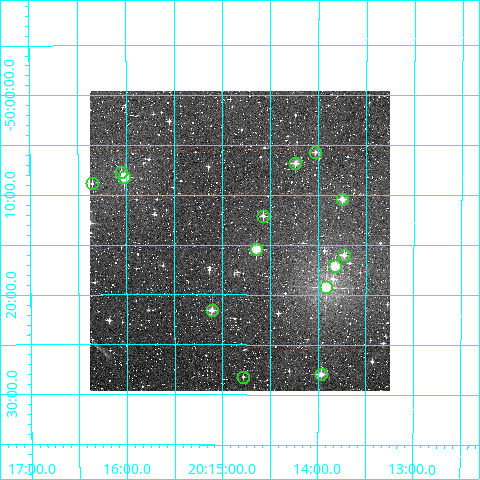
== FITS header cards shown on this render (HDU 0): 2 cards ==
NAXIS1  =                  300
NAXIS2  =                  300

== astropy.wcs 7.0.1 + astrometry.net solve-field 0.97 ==
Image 300 x 300 px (HDU 0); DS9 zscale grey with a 90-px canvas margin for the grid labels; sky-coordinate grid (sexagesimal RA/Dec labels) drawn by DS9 from the SOLVED WCS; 14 Tycho-2 reference stars matched to detected sources circled (green)
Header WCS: RA---TAN/DEC--TAN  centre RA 20:14:49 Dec -50:15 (303.70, -50.24 deg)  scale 6 arcsec/px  FOV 30.0' x 30.0'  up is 0 deg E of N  parity normal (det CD < 0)
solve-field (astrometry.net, Tycho-2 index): VERIFIED the header's WCS against the Tycho-2 star catalogue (verified at 2 index scales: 9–14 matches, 0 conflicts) and refined it, rather than solving blind
Solved WCS: RA---TAN-SIP/DEC--TAN-SIP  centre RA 20:14:49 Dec -50:15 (303.70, -50.24 deg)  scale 6.01 arcsec/px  FOV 30.0' x 30.0'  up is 0 deg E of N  parity normal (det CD < 0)
The solver's refit moves the header's centre by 2.8 arcsec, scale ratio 1.001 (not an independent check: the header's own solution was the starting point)
Tycho-2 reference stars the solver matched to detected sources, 14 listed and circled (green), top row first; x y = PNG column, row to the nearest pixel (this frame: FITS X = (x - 90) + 1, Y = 300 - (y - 91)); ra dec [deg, ICRS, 3 dp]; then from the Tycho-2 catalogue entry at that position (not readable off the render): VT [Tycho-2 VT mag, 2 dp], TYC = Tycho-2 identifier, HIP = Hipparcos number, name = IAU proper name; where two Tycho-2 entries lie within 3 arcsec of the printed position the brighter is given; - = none
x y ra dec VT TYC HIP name
315 152 303.507 -50.096 11.10 8400-1271-1 - -
295 163 303.560 -50.114 10.17 8400-567-1 - -
121 172 304.013 -50.128 12.05 8413-1844-1 - -
124 177 304.004 -50.137 9.41 8413-278-1 - -
92 183 304.088 -50.148 12.25 8413-234-1 - -
342 199 303.437 -50.174 10.06 8400-771-1 - -
263 216 303.644 -50.202 10.77 8400-227-1 - -
256 249 303.661 -50.257 9.59 8400-1117-1 - -
344 255 303.433 -50.268 10.56 8400-1079-1 - -
335 266 303.456 -50.286 9.30 8400-387-1 - -
326 287 303.479 -50.321 8.51 8400-325-1 99703 -
212 310 303.778 -50.359 10.63 8413-949-1 - -
321 374 303.492 -50.466 10.10 8400-467-1 - -
243 377 303.696 -50.470 11.79 8400-233-1 - -